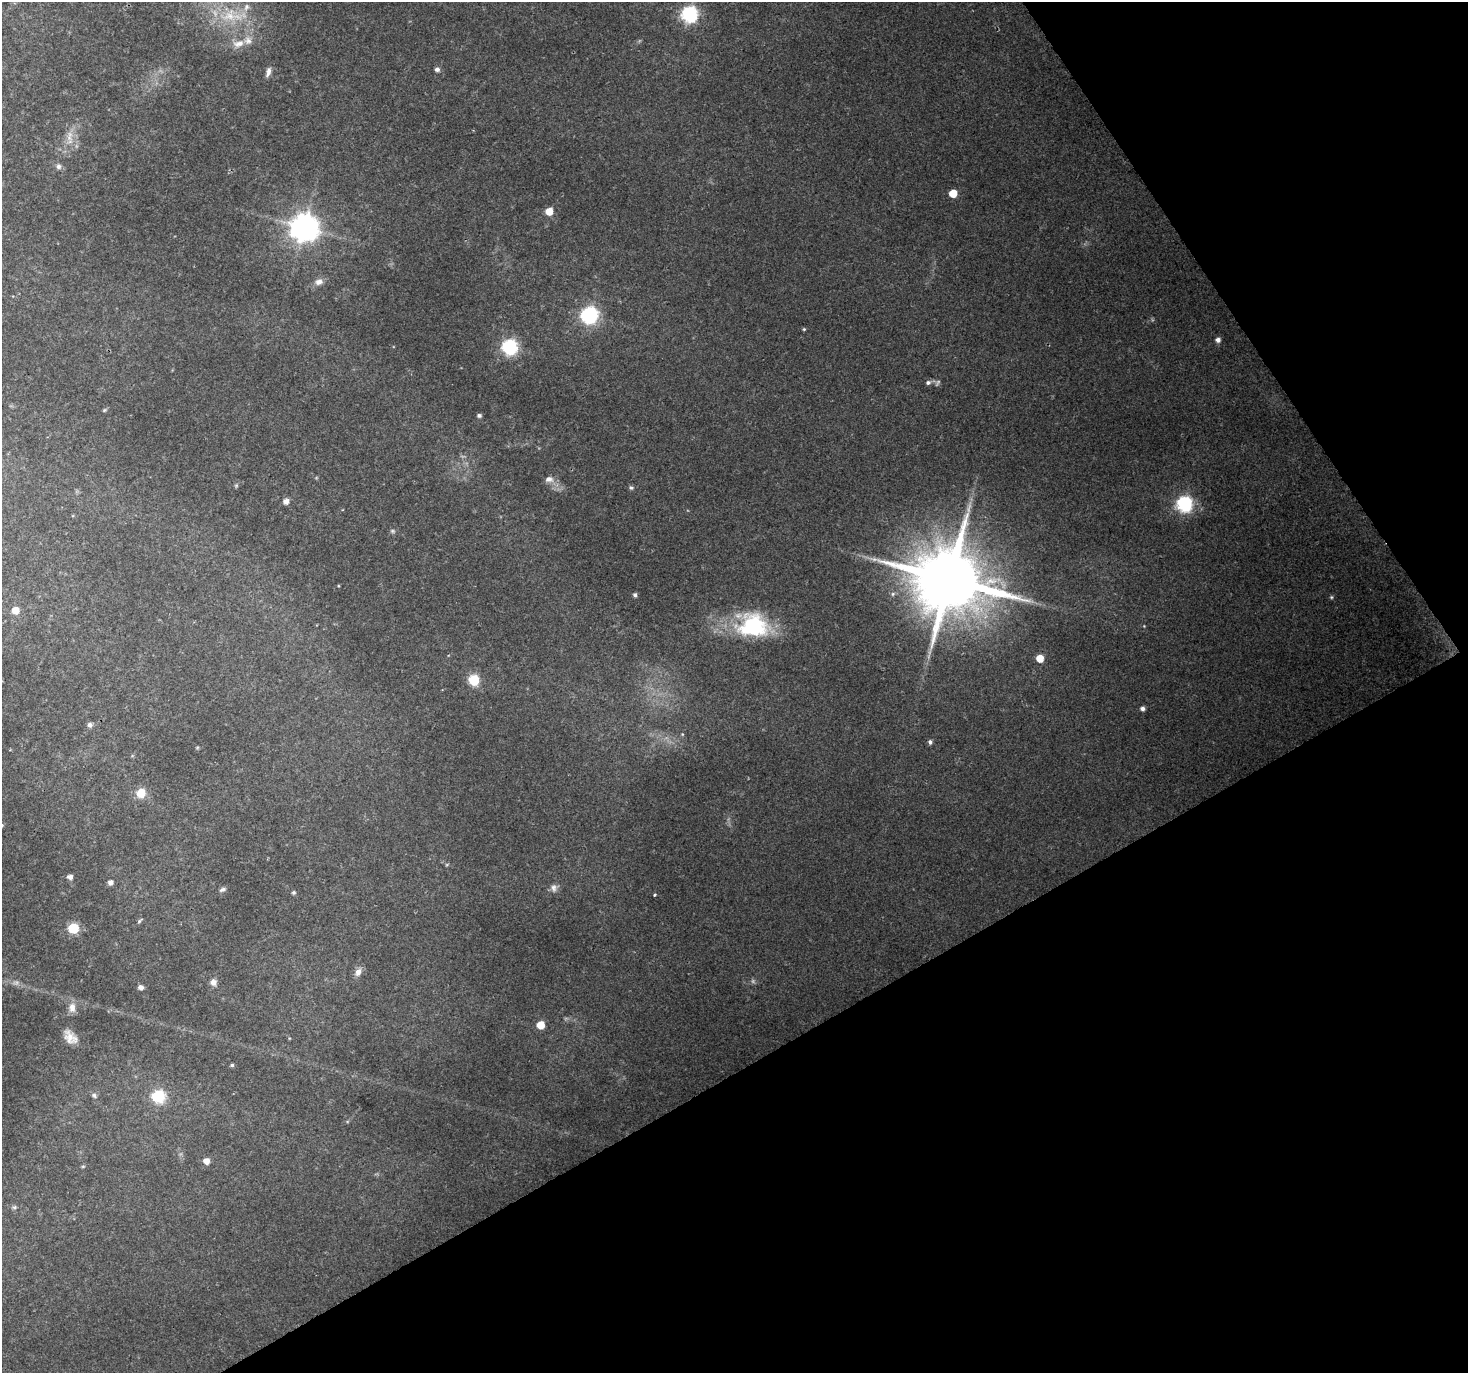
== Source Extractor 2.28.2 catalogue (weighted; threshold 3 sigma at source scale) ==
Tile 12 of 4 x 4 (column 4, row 3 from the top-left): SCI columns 4400-5865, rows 1486-2856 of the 5868 x 5773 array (HDU 1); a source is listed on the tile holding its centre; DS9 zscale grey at full resolution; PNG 1470 x 1375 px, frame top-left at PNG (2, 2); no overlay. Shown black and unused: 30% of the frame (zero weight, under 2 of 3 exposures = <1% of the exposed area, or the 3 px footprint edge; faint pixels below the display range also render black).
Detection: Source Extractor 2.28.2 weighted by HDU 2 'WHT'; one run over the whole footprint, this tile lists its part. Background 0.0715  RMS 0.0085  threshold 0.0383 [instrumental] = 3 sigma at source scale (4.5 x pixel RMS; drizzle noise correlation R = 1.50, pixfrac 1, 0.0396/0.0396 arcsec/px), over >= 5 px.
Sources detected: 64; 3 too faint to see at this stretch — not listed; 2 inside a brighter listed object's ellipse — not listed separately; the other 59 listed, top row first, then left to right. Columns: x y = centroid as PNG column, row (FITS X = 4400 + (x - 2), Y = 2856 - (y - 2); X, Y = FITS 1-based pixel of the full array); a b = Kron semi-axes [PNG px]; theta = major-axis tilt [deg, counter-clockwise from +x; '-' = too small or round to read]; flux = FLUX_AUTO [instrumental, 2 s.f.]
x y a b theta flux
689 14 7 7 - 230
232 16 50 18 1 45
238 44 17 10 13 10
437 69 5 5 - 3.6
268 72 13 6 75 4.3
69 138 11 8 -37 6.3
59 166 8 7 - 3
953 193 5 5 - 17
549 211 5 5 - 16
304 227 9 9 - 1300
319 282 10 8 17 5.3
589 315 7 7 - 290
804 329 4 4 - 1.1
1218 340 5 5 - 4.3
509 347 7 6 - 220
928 382 7 6 - 2.4
104 410 6 4 27 1.2
479 415 5 4 - 1.8
549 479 13 9 -1 5.7
236 485 7 5 70 1.4
631 488 7 5 -4 1.8
286 501 5 5 - 5.8
1184 504 7 7 - 210
392 531 7 5 -27 1.6
949 580 22 18 17 11000
635 595 5 4 - 2.4
1331 597 5 5 - 1.2
15 610 5 5 - 14
753 625 43 29 -11 85
1144 626 3 3 - 0.68
1040 658 5 5 - 17
474 680 6 6 - 76
1142 709 5 4 - 3.4
90 725 7 7 - 3
682 734 4 3 - 0.79
930 742 5 4 - 2.4
197 748 6 3 19 0.95
141 793 8 8 - 17
70 877 5 4 - 4.6
110 882 5 5 - 4.8
554 888 11 9 -84 4.3
222 889 9 5 19 2.4
293 893 5 5 - 1.7
654 895 3 3 - 1.5
140 921 9 4 41 1.6
73 928 6 6 - 65
358 972 11 7 61 5.6
213 982 8 8 - 4.7
141 987 6 6 - 3.4
72 1008 13 9 90 7.2
541 1025 5 5 - 19
70 1037 20 13 -48 11
289 1038 4 3 - 0.75
232 1065 4 4 - 1.7
94 1095 8 6 -26 2.4
158 1096 6 6 - 120
207 1161 5 5 - 8.1
83 1166 6 4 1 0.96
14 1207 7 5 20 1.6